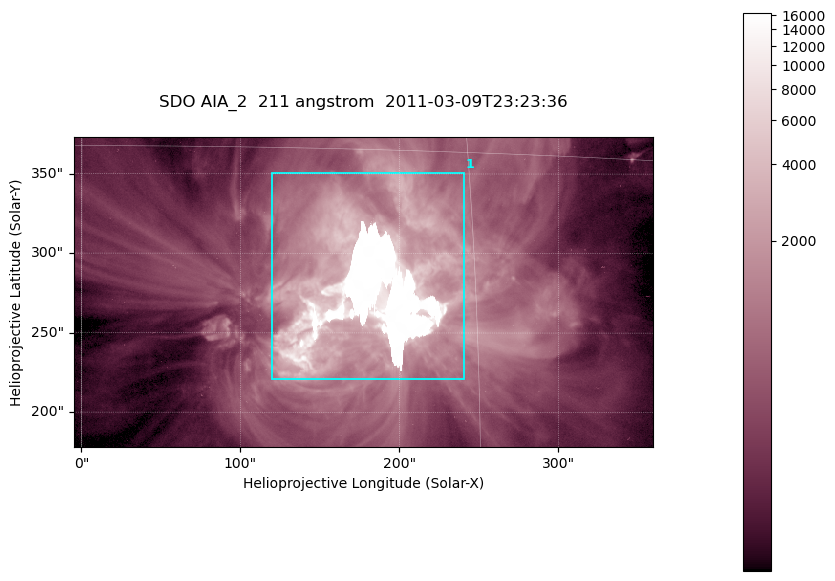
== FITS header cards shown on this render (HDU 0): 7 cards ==
TELESCOP= 'SDO     '           /
INSTRUME= 'AIA_2   '           /
WAVELNTH=                  211 /
WAVEUNIT= 'angstrom'           /
DATE-OBS= '2011-03-09T23:23:36.62' /
CTYPE1  = 'HPLN-TAN'           /
CTYPE2  = 'HPLT-TAN'           /

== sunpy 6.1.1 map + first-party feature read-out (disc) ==
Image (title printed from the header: SDO AIA_2  211 angstrom  2011-03-09T23:23:36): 606 x 324 px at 0.601 arcsec/px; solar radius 967 arcsec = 1609 px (partial field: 2.4% of the solar disc is inside the frame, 100% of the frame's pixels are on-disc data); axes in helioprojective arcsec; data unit not stated in the header (colour bar unlabelled)
Pointing: header CRPIX1/2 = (2040.79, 2040.71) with CRVAL1/2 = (0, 0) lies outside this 606 x 324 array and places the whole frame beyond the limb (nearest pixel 1.39 R_sun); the SolarSoft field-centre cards XCEN/YCEN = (177.2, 275.7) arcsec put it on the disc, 1861 arcsec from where CRPIX/CRVAL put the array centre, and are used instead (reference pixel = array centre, CRVAL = XCEN/YCEN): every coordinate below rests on XCEN/YCEN
Orientation: roll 0.0564 deg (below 1 deg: not rotated)
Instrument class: DISC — disc imager (sunpy class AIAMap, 211 A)
Bright regions (active regions / flare kernels): reference = the on-disc median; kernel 5 px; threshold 5 sigma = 2109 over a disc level ~505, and >= 1.15x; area >= 196 px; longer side >= 4 px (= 2.4 arcsec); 1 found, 1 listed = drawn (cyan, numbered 1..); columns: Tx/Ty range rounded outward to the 2 arcsec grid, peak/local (2 s.f.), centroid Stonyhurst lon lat
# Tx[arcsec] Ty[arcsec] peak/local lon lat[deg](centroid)
1 120..242 220..352 32 +11 +9